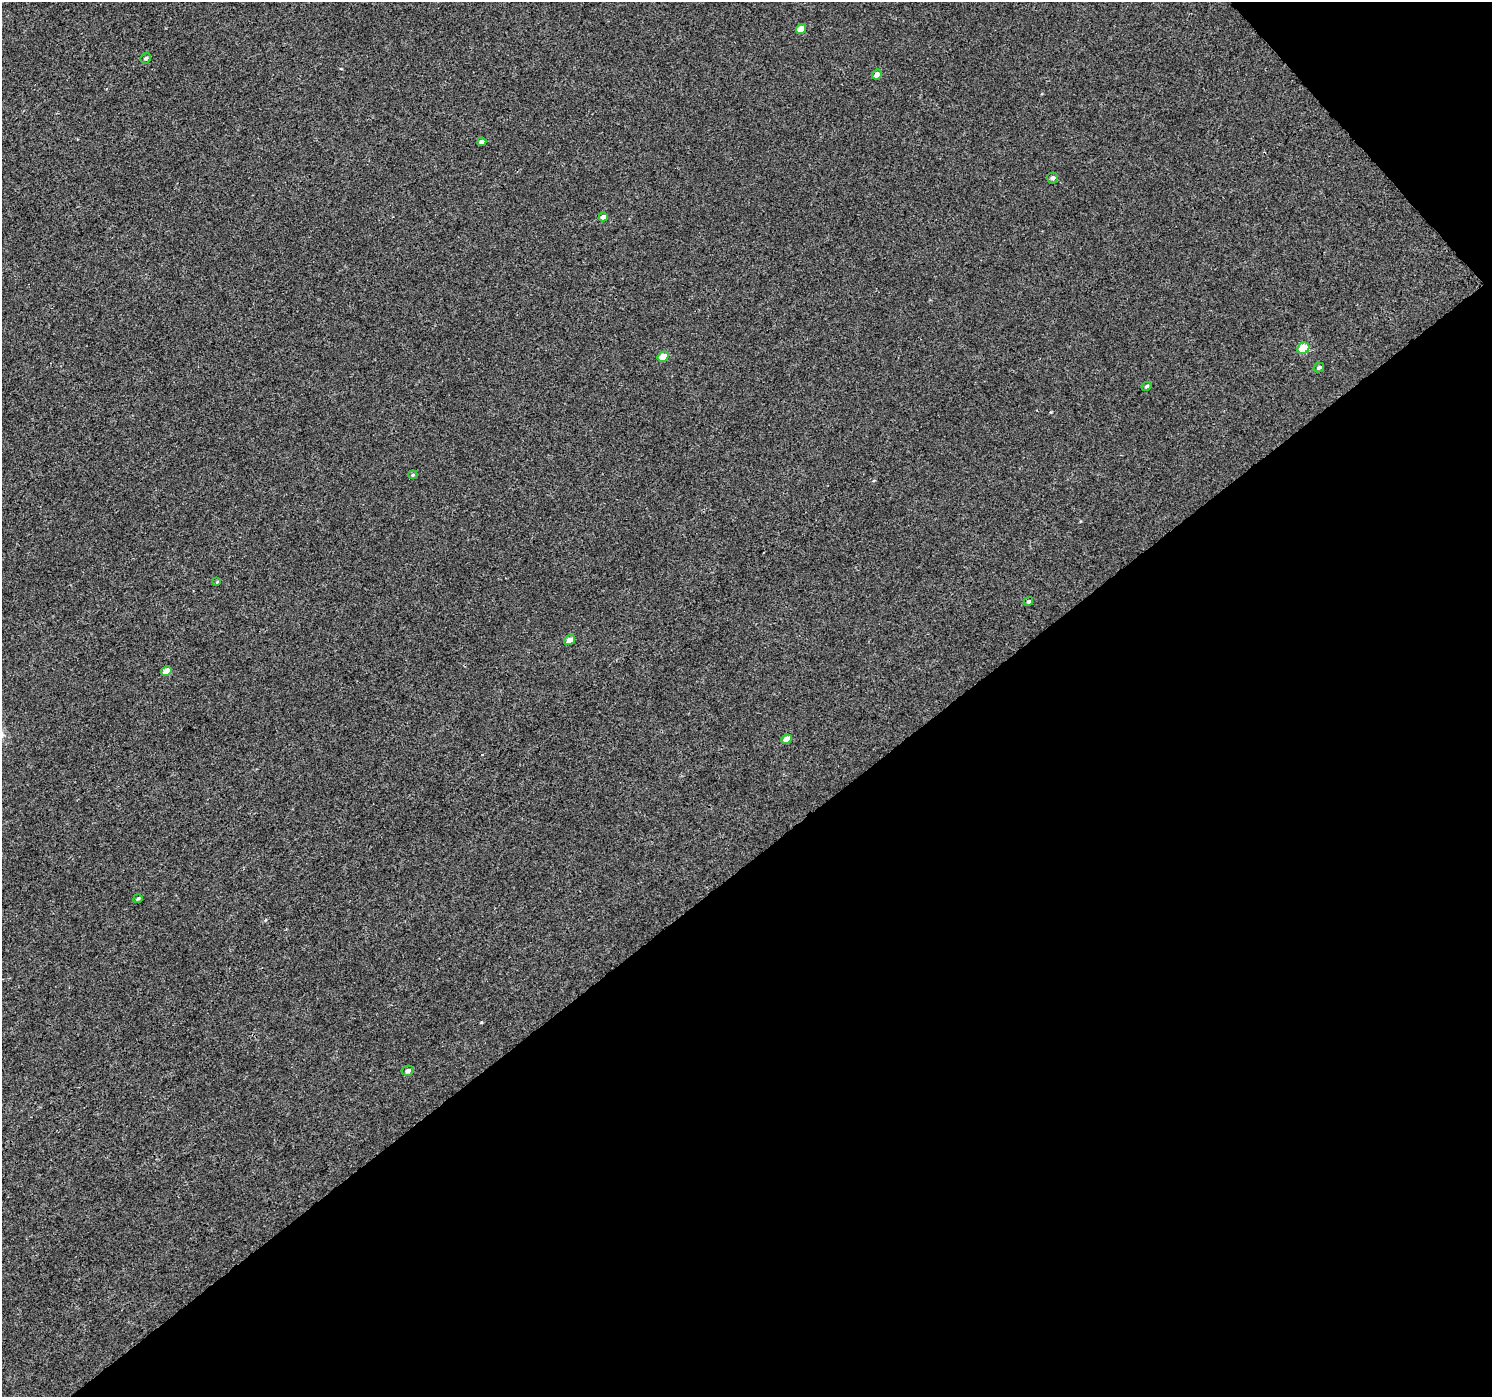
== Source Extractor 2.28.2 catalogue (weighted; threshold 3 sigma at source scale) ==
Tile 12 of 4 x 4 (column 4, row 3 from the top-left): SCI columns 4522-6011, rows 1641-3035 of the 6057 x 6008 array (HDU 1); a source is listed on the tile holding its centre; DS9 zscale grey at full resolution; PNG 1494 x 1399 px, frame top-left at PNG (2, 2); each listed source drawn as its Kron ellipse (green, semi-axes under 4 px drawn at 4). Shown black and unused: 40% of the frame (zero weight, under 3 of 4 exposures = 5% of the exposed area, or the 3 px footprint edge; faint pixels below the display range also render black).
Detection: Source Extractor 2.28.2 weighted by HDU 2 'WHT'; one run over the whole footprint, this tile lists its part. Background -2.34e-04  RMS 0.0036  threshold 0.0163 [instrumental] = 3 sigma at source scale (4.5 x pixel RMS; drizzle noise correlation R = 1.50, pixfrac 1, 0.0396/0.0396 arcsec/px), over >= 5 px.
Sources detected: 18; all 18 listed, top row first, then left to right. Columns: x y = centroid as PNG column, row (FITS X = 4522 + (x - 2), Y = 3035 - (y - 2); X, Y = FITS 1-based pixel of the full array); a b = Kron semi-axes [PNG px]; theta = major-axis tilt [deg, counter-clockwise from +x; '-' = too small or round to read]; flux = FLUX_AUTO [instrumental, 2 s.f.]
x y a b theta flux
801 29 5 4 - 3.5
146 58 5 4 - 0.65
877 74 5 4 - 1.8
482 142 4 4 - 1.3
1052 178 5 5 - 0.91
603 217 4 4 - 1.3
1303 348 6 5 - 10
663 357 5 5 - 4.3
1319 368 5 4 - 0.72
1147 386 5 4 - 0.57
413 475 5 4 - 0.41
217 582 4 4 - 0.31
1028 602 5 4 - 0.62
569 640 6 4 34 2.2
166 671 5 4 - 3.1
787 739 5 4 - 2.8
138 899 4 3 - 0.49
408 1071 6 5 - 1.1